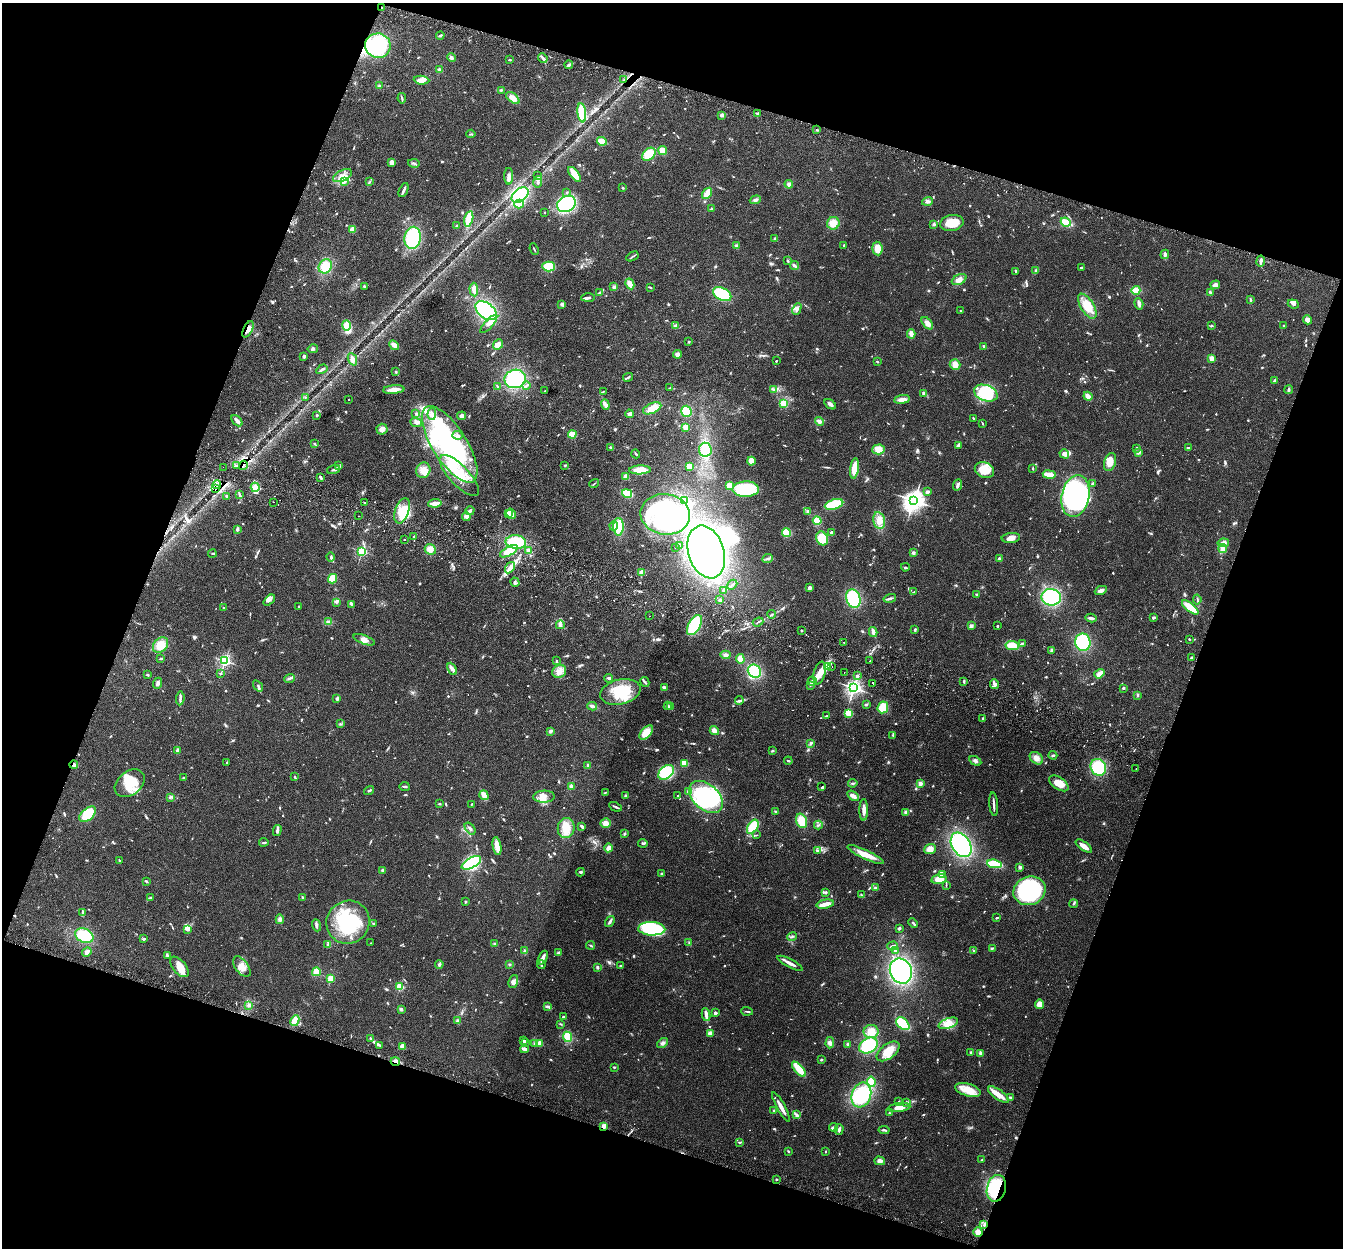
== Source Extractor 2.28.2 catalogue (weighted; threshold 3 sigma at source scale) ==
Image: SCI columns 24-5384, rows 190-5173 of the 5411 x 5490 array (HDU 1 of 3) = the unmasked area's bounding box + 8 px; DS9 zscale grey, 4 x 4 block average (1 PNG px = mean of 4 x 4 image px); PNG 1345 x 1250 px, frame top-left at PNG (2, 3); each listed source drawn as its Kron ellipse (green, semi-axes under 4 px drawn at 4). Shown black and unused: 38% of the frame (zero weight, under 2 of 3 exposures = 3% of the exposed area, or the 3 px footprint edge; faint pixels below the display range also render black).
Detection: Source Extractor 2.28.2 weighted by HDU 2 'WHT'. Background 0.0645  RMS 0.0082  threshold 0.0369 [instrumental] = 3 sigma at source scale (4.5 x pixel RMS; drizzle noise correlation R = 1.50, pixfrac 1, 0.05/0.05 arcsec/px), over >= 5 px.
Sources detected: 1131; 6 too faint to see at this stretch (4 x 4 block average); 24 inside a brighter object's white glare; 15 cosmic-ray / hot-pixel residue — neither listed nor drawn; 24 coinciding with a brighter row at this scale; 79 inside a brighter listed object's ellipse — not listed separately; of the other 983, all 500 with FLUX_AUTO >= 4.01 (the completeness limit of this list) listed and drawn (483 fainter detections not listed), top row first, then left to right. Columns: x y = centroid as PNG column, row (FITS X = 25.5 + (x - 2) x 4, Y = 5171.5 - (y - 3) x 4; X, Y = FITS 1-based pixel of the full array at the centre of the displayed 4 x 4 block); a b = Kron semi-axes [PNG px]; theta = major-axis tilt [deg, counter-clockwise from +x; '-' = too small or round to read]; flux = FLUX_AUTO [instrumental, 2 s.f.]
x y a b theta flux
382 8 2 2 - 5.3
440 35 4 2 - 7.2
378 46 13 12 - 310
451 58 4 3 - 11
543 58 5 2 - 12
510 60 3 2 - 4.4
569 65 4 2 - 12
439 70 2 2 - 120
421 80 8 4 -5 33
624 80 2 2 - 7.9
379 86 4 2 - 5.6
501 90 3 2 - 5.1
402 98 5 2 - 6
513 98 8 4 -38 34
582 113 9 4 -82 140
757 114 3 2 - 8.4
722 115 4 3 - 11
817 130 4 2 - 5.8
471 134 4 2 - 6
602 141 5 3 - 75
663 151 5 3 - 66
649 154 7 5 43 100
391 162 4 3 - 25
414 163 6 2 -12 7.9
575 174 9 4 -53 60
342 176 10 5 26 35
509 176 8 4 90 21
538 176 3 2 - 4.8
344 182 3 3 - 9.2
369 182 3 2 - 4.4
538 182 6 2 77 9.2
789 184 4 4 - 12
623 188 3 2 - 4.1
404 190 7 2 65 12
567 192 2 2 - 4.1
707 193 6 3 57 59
520 195 9 6 39 330
755 200 5 3 - 11
927 201 5 3 - 9.3
519 204 5 3 - 67
566 204 10 7 29 450
711 209 4 2 - 10
545 212 2 2 - 5.3
469 219 8 4 78 140
1066 222 5 3 - 47
833 223 6 6 - 58
952 223 12 8 10 97
934 224 3 3 - 6.3
457 226 3 2 - 4.8
352 229 4 3 - 30
413 238 11 8 79 320
775 239 4 3 - 6.6
736 246 4 3 - 8.3
844 246 3 2 - 4.1
877 248 7 5 -83 48
534 249 6 2 -68 5
1165 254 5 3 - 9.7
632 256 6 2 30 7.4
788 261 4 2 - 6.1
1261 261 5 2 - 19
325 266 7 6 - 91
549 266 6 5 - 140
795 266 4 3 - 9.5
1081 267 2 2 - 5.4
1016 271 4 2 - 7.1
1035 271 4 3 - 7
959 279 8 5 28 31
630 284 5 3 - 39
1215 285 5 4 - 18
364 286 2 2 - 5.6
614 287 4 3 - 9.5
650 287 4 2 - 6.5
474 289 7 3 -86 40
1136 290 4 3 - 66
1210 292 3 3 - 6.9
599 293 4 2 - 5.2
722 294 10 6 -28 200
588 298 7 3 2 12
1250 300 4 2 - 6.6
562 304 3 3 - 12
1139 304 6 3 -72 17
1293 304 5 4 - 13
1087 306 14 6 -58 81
797 309 6 3 64 15
486 311 12 7 -38 450
961 311 3 2 - 4.1
1308 320 5 4 - 25
927 323 7 4 -50 23
489 324 11 3 48 21
347 325 5 4 - 54
676 325 2 2 - 35
1211 326 3 2 - 4.4
1284 326 4 2 - 4.6
248 329 9 4 63 32
911 334 4 3 - 29
689 342 3 2 - 4.4
394 345 5 3 - 27
498 345 6 4 45 38
984 346 3 2 - 7.2
313 349 5 3 - 12
677 354 4 3 - 17
304 356 2 2 - 55
1212 358 2 2 - 160
352 359 6 4 -66 21
776 361 2 2 - 13
877 362 3 2 - 4.2
955 365 5 5 - 31
322 369 6 2 33 13
396 372 3 2 - 4.8
628 377 5 2 - 12
515 379 11 9 11 330
1274 380 3 2 - 5.6
526 385 4 2 - 6.9
497 387 3 2 - 5.2
670 388 2 2 - 5.3
394 389 11 3 6 39
774 390 4 2 - 9.7
1288 390 4 2 - 9
545 391 2 2 - 5
603 391 3 2 - 4.6
923 393 2 2 - 21
986 393 12 8 -19 190
1088 396 4 3 - 31
305 397 2 2 - 5
348 399 2 2 - 4.7
902 399 8 3 7 34
784 403 3 3 - 71
605 404 5 4 - 14
830 404 6 3 -34 16
652 408 10 5 24 67
686 411 5 5 - 110
416 414 3 2 - 4.7
432 414 5 4 - 18
629 414 4 3 - 21
317 415 2 2 - 12
462 416 4 3 - 19
973 418 2 2 - 5.6
237 421 7 3 -47 20
416 422 6 3 -23 15
819 422 5 4 - 12
982 423 4 2 - 4.5
685 427 4 4 - 17
382 429 5 5 - 28
572 434 4 3 - 51
458 435 5 3 - 9.6
314 444 3 2 - 4.3
450 444 44 17 -57 760
958 445 4 2 - 17
611 447 4 2 - 6
1136 448 2 2 - 7.4
1188 448 3 2 - 5
878 449 6 5 - 43
705 450 7 6 - 130
1138 452 3 3 - 15
636 454 4 2 - 6.5
1064 454 5 4 - 22
751 461 4 3 - 49
1110 462 9 5 71 51
243 465 5 2 - 29
565 465 3 2 - 4.3
236 466 2 2 - 16
338 466 3 2 - 4.7
223 467 2 2 - 5.9
689 467 3 3 - 65
854 468 10 4 83 74
1033 468 4 2 - 4.4
334 469 7 2 20 8.9
423 470 8 7 - 49
640 470 11 4 2 60
984 470 10 7 -20 110
1049 474 6 2 -8 72
459 476 27 10 -47 150
626 476 4 3 - 24
320 477 3 2 - 9.1
1093 483 3 2 - 4.1
594 484 5 2 - 4.3
217 485 4 2 - 12
730 485 3 3 - 57
958 485 5 2 - 15
255 487 5 3 - 34
215 489 3 2 - 23
746 489 13 7 2 220
927 492 3 3 - 14
627 493 5 3 - 150
239 494 3 2 - 4.5
227 496 2 2 - 5.6
1075 496 21 13 77 660
684 500 4 2 - 5.2
914 500 4 3 - 3700
273 502 2 2 - 5.6
365 503 2 2 - 18
435 503 7 2 8 46
834 504 9 5 18 180
402 511 13 7 71 110
470 511 4 3 - 9
808 512 4 3 - 9.3
508 513 2 2 - 67
511 514 5 4 - 35
665 514 25 20 -8 440
359 516 2 2 - 26
466 516 4 4 - 17
879 520 8 5 -78 39
817 521 4 4 - 55
614 526 4 3 - 13
619 527 9 5 89 120
237 529 4 3 - 10
786 532 4 4 - 130
831 532 2 2 - 51
413 537 2 2 - 5.2
822 538 7 6 - 93
1011 538 9 5 5 28
404 539 2 2 - 7.2
516 542 10 7 -6 190
1223 543 6 3 11 27
680 546 2 2 - 12
675 547 2 2 - 6.9
1223 548 4 3 - 23
430 549 6 5 - 33
528 550 4 3 - 20
362 551 2 2 - 710
509 551 10 4 30 70
706 552 27 18 -72 950
212 553 4 2 - 4.3
913 553 3 3 - 10
331 557 4 2 - 6.6
767 559 5 2 - 10
999 559 3 3 - 8.8
905 567 4 2 - 6.3
510 568 6 3 55 19
642 572 4 3 - 23
333 579 5 4 - 75
515 582 5 3 - 8.1
732 585 5 2 - 8.8
810 588 3 3 - 12
723 590 3 2 - 4.6
1101 590 6 3 24 22
914 592 3 2 - 4.8
977 594 3 2 - 4.4
1051 597 10 8 -9 370
890 598 6 2 15 18
853 599 9 7 -72 240
1197 599 5 2 - 5.1
269 600 7 3 40 15
720 600 3 3 - 7.3
336 602 2 2 - 4.2
351 604 3 3 - 6.9
298 606 2 2 - 4.1
1190 607 10 3 -38 110
224 608 3 2 - 4.1
772 614 4 2 - 5.5
650 616 2 2 - 5.3
1091 618 6 3 -13 14
1153 618 2 2 - 11
328 622 4 2 - 7.7
758 622 5 2 - 6.2
560 625 4 4 - 12
695 625 11 6 61 240
971 626 3 3 - 13
997 626 2 2 - 15
801 630 2 2 - 18
915 630 4 3 - 6.2
873 632 5 3 - 23
1189 639 2 2 - 5.1
364 640 11 4 -20 29
844 642 2 2 - 8.8
1083 642 9 7 -74 390
1022 643 3 2 - 4.1
161 645 9 6 46 82
1012 645 7 4 -7 62
1052 650 4 3 - 6.9
725 655 5 4 - 16
161 658 4 2 - 5.4
1191 658 3 2 - 6.3
740 659 5 4 - 38
225 661 2 2 - 1100
556 661 2 2 - 5.5
870 661 2 2 - 7.7
827 667 2 2 - 5
832 667 2 2 - 13
452 669 6 4 -63 17
559 671 7 6 - 34
754 671 7 6 - 150
844 672 2 2 - 4.3
220 673 3 2 - 4
819 673 11 5 76 48
1099 674 5 3 - 36
147 675 3 2 - 5.5
857 676 2 2 - 36
289 678 5 2 - 8.7
609 678 4 3 - 6
812 681 5 3 - 11
964 681 3 2 - 6.1
645 682 5 2 - 5.8
157 683 6 3 68 17
873 683 2 2 - 4.9
994 684 5 4 - 18
811 685 3 2 - 4.6
258 686 6 2 -54 5.3
664 687 4 3 - 11
854 688 2 2 - 2100
1123 688 3 2 - 5.3
620 692 20 12 13 170
1137 695 3 2 - 5.1
180 698 7 2 85 11
337 698 4 3 - 8.4
739 701 4 3 - 8.3
866 705 3 2 - 4.6
592 706 5 3 - 11
668 706 4 2 - 14
671 707 3 2 - 4.2
883 707 6 5 - 98
849 713 4 3 - 57
827 716 3 2 - 5.7
982 719 3 2 - 6.2
340 724 3 3 - 5.2
551 731 4 3 - 12
714 731 5 3 - 29
646 733 8 5 48 75
893 735 3 2 - 6.2
811 743 3 2 - 14
177 751 3 2 - 21
772 751 3 2 - 5.1
1053 755 4 2 - 6.6
1036 758 7 5 -39 31
788 761 4 2 - 5.5
975 761 6 3 -29 15
227 763 3 2 - 4.2
684 763 4 3 - 83
74 765 4 3 - 15
588 765 4 3 - 7.2
1098 767 9 7 -58 220
1136 769 2 2 - 5.7
666 772 9 6 39 160
295 777 4 2 - 4.8
183 778 2 2 - 5.1
130 783 17 11 38 110
853 783 5 2 - 7.8
1059 783 11 6 -34 49
920 784 4 3 - 16
571 786 2 2 - 130
405 787 5 2 - 7.5
822 787 3 2 - 5.2
369 791 5 2 - 7.2
689 791 4 3 - 17
605 792 3 2 - 4.4
484 795 5 3 - 49
626 796 2 2 - 49
678 796 2 2 - 5
853 796 6 3 -36 25
171 797 4 2 - 6
544 797 11 6 2 38
706 797 19 12 -42 580
440 804 3 2 - 4
472 804 3 2 - 4.1
994 804 12 2 -85 16
615 807 7 2 -26 9.5
864 810 11 3 90 32
776 811 4 2 - 5.3
906 812 4 3 - 12
88 814 10 5 42 170
802 821 7 5 -71 78
605 823 5 5 - 33
818 825 4 2 - 5.7
582 826 3 2 - 14
753 827 8 5 57 140
470 828 7 3 -51 9.7
566 828 10 8 83 86
277 831 5 3 - 12
625 834 4 2 - 5.1
756 835 4 2 - 4.2
264 842 4 2 - 11
643 843 5 2 - 5.8
961 845 13 9 -57 560
497 846 9 3 -79 56
1084 846 9 3 -36 48
608 848 4 3 - 26
930 849 6 5 - 32
817 850 4 2 - 6
866 855 20 4 -25 70
119 860 3 2 - 4.2
471 863 11 5 29 590
994 864 7 4 -8 120
1020 867 3 3 - 7.5
383 870 4 3 - 8.6
580 872 4 2 - 7.7
662 874 3 2 - 4.9
943 875 3 2 - 71
939 879 7 5 13 52
147 881 3 2 - 7.2
946 885 4 2 - 4.1
875 888 3 3 - 7.8
1029 891 16 14 24 470
826 892 3 3 - 9.2
861 895 3 2 - 4.5
150 897 4 2 - 5.2
303 897 3 2 - 8.8
465 902 3 2 - 5.5
825 904 9 2 11 55
1074 904 4 2 - 5.6
82 913 3 2 - 5.1
996 918 3 2 - 6.8
280 919 5 4 - 15
610 921 6 2 56 14
348 922 22 21 - 280
374 923 4 2 - 5.8
913 923 5 2 - 6.7
316 925 6 3 -71 10
899 928 3 3 - 7.2
652 929 13 6 -2 240
188 930 4 3 - 9.8
84 936 9 7 -25 180
792 937 5 2 - 7.3
144 939 3 2 - 8.8
371 943 2 2 - 4.3
689 943 3 2 - 4.2
328 944 3 2 - 5.5
495 944 4 2 - 5.8
591 945 4 2 - 5.6
892 946 5 2 - 12
992 948 3 2 - 4.8
895 950 2 2 - 13
525 951 4 4 - 9.7
974 951 3 2 - 5.7
87 952 5 3 - 16
558 953 3 3 - 7.4
167 955 3 3 - 6.3
543 958 7 3 65 29
790 963 14 2 -27 29
439 964 4 3 - 8.3
509 964 3 2 - 4.5
541 965 4 2 - 8.2
620 966 3 2 - 4.6
179 967 12 6 -51 75
242 967 12 6 -53 42
597 967 3 2 - 11
901 971 13 11 -65 680
316 972 4 3 - 54
331 979 2 2 - 280
513 981 6 4 69 21
400 987 2 2 - 320
1039 1004 5 4 - 42
249 1005 3 3 - 6.6
547 1007 3 3 - 9.7
401 1009 3 2 - 16
747 1011 6 2 -4 5.5
715 1013 2 2 - 58
706 1015 6 2 -82 32
564 1017 2 2 - 11
295 1021 5 3 - 75
457 1021 3 3 - 8.8
948 1023 10 5 19 38
561 1024 4 2 - 4.7
903 1024 8 5 -45 180
871 1032 7 6 - 62
710 1033 3 3 - 29
568 1037 5 3 - 110
371 1038 3 2 - 5.8
524 1041 4 2 - 6.4
526 1043 2 2 - 4.1
540 1043 2 2 - 130
663 1043 6 3 37 13
830 1043 6 4 85 17
535 1044 3 2 - 7.8
848 1044 3 3 - 5.6
379 1045 3 2 - 4.9
403 1046 3 3 - 33
868 1046 10 7 29 230
524 1049 4 2 - 27
888 1051 13 7 37 63
971 1052 3 2 - 5.6
981 1053 2 2 - 30
821 1060 3 2 - 5.7
395 1061 5 3 - 19
614 1067 3 2 - 4.1
799 1069 9 3 -49 120
871 1082 5 4 - 77
968 1090 13 6 -16 78
861 1095 13 9 70 360
999 1095 12 5 -36 56
1010 1097 3 2 - 5.5
898 1102 3 2 - 4.1
907 1102 3 2 - 4
781 1107 16 3 -62 43
899 1108 11 4 8 41
773 1110 2 2 - 4.6
889 1113 2 2 - 11
796 1114 4 3 - 9.4
604 1126 4 3 - 21
833 1127 4 2 - 18
839 1129 5 2 - 14
884 1130 5 2 - 9.8
740 1142 2 2 - 5.6
788 1151 3 2 - 4.4
826 1151 3 2 - 4.2
982 1160 3 2 - 5.5
880 1161 5 4 - 19
776 1179 2 2 - 6.8
996 1188 13 9 77 240
984 1224 4 2 - 6.3
978 1232 4 4 - 35
Overlapping masked pixels (flux is a lower limit): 13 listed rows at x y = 382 8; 378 46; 624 80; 248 329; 243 465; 236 466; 217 485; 215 489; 74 765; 395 1061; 604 1126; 996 1188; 978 1232
Diffuse or blended objects may show on this block-average render without a row.